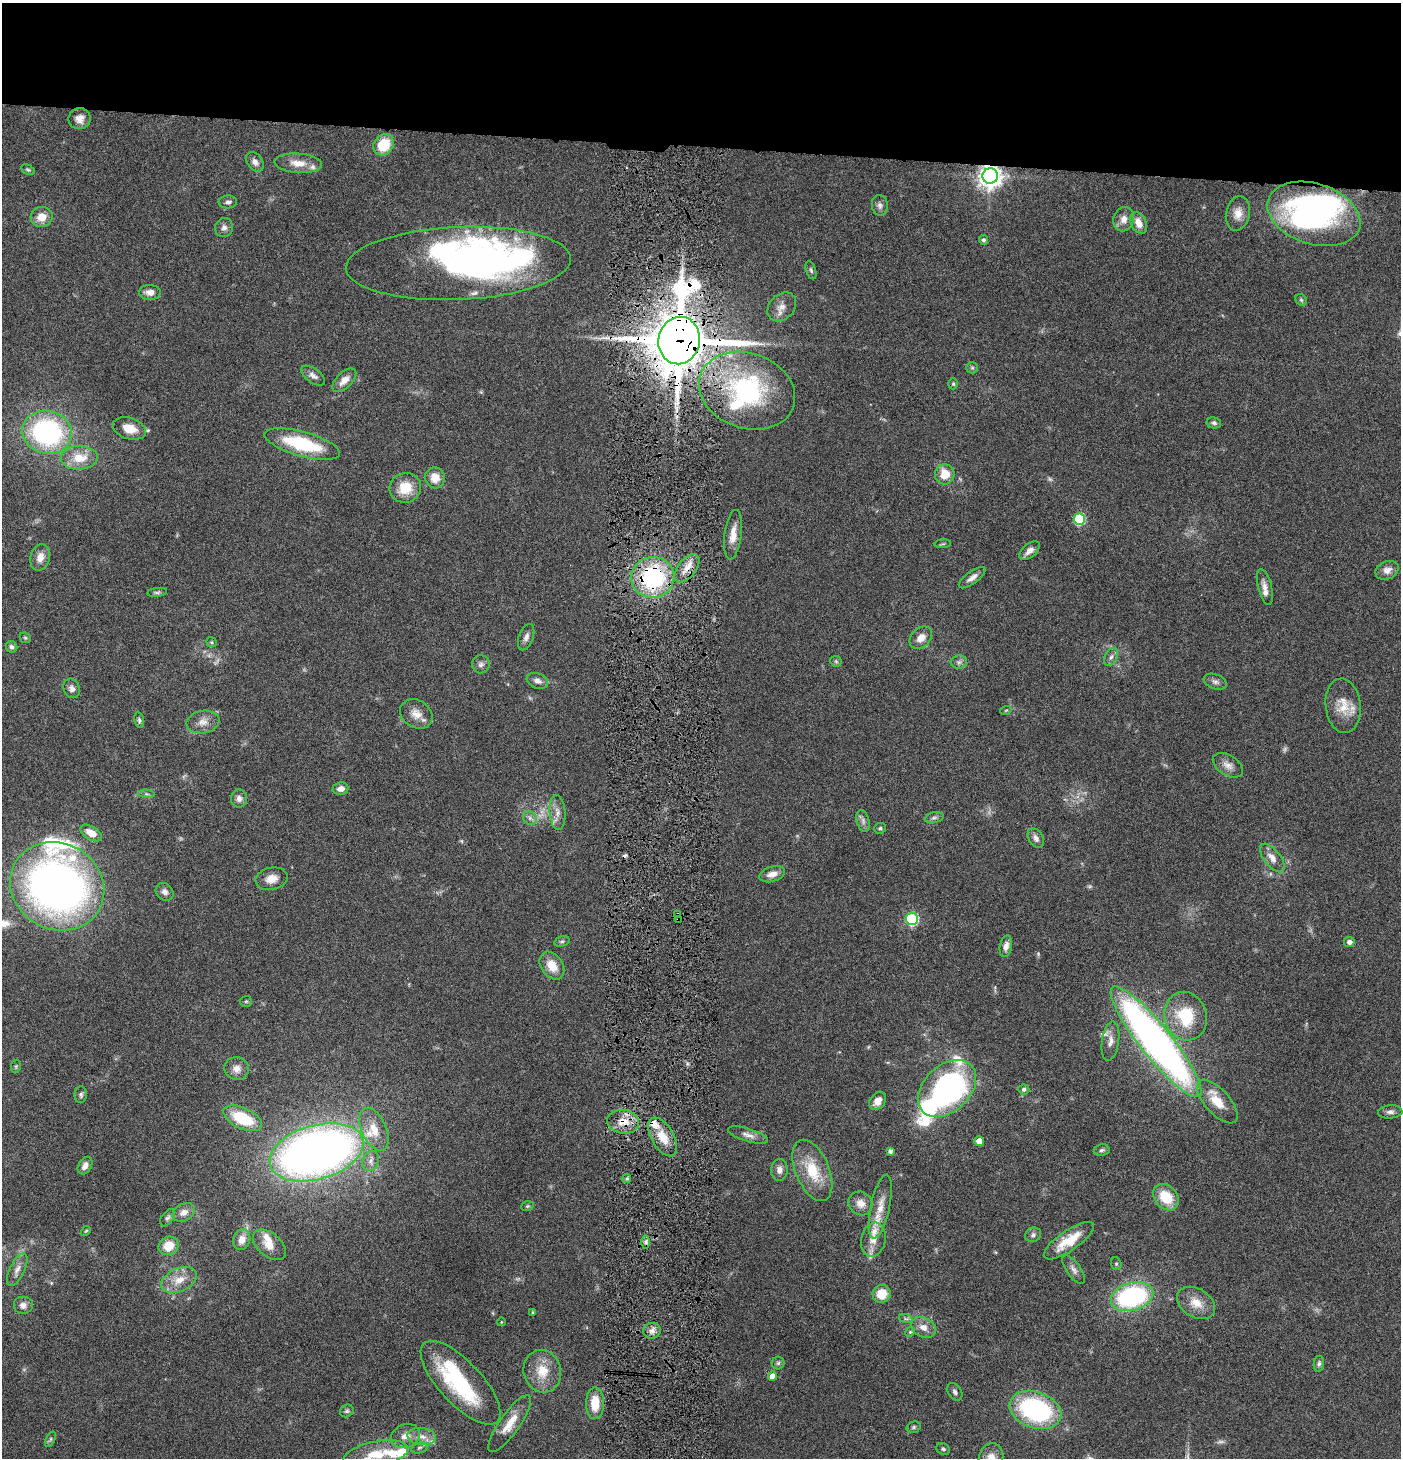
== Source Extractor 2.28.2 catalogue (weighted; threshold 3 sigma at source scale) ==
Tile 2 of 3 x 3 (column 2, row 1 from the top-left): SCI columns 1547-2945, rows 2914-4369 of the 4444 x 4372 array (HDU 1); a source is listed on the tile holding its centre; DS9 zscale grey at full resolution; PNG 1403 x 1460 px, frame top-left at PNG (2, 3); each listed source drawn as its Kron ellipse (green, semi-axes under 4 px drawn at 4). Shown black and unused: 10% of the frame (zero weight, under 4 of 8 exposures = <1% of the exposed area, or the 3 px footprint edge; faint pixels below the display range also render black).
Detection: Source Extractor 2.28.2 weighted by HDU 2 'WHT'; one run over the whole footprint, this tile lists its part. Background 0.0789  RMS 0.0044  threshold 0.0181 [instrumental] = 3 sigma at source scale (4.09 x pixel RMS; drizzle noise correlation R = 1.36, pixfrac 0.8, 0.05/0.05 arcsec/px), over >= 5 px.
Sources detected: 186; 6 too faint to see at this stretch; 5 inside a brighter object's white glare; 1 cosmic-ray / hot-pixel residue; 1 long thin detection or spike segment (spike, bleed or trail) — neither listed nor drawn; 16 inside a brighter listed object's ellipse — not listed separately; the other 157 listed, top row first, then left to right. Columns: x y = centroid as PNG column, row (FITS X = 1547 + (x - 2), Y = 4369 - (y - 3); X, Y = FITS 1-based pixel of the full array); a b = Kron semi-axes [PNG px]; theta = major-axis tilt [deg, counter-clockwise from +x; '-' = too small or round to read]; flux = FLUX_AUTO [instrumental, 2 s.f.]
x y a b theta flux
80 119 11 10 - 2.9
384 145 11 9 53 14
255 162 11 7 -52 2.3
298 163 24 10 -4 5.8
28 170 7 4 -29 0.67
990 176 8 7 - 350
228 202 9 6 3 1.3
880 205 10 8 -85 1.7
1238 213 17 12 78 4.6
1314 214 48 30 -18 89
42 217 11 10 - 5.1
1124 219 12 10 70 3.2
1139 223 11 7 -64 4.3
224 228 9 9 - 1.8
984 240 5 4 - 0.95
458 263 112 36 3 120
811 270 9 5 -72 0.94
150 292 11 7 -2 3
1301 300 6 5 - 0.59
782 307 16 12 46 3.9
679 341 24 20 78 2600
972 368 6 5 - 0.75
313 376 14 7 -36 2
344 380 15 8 45 3.7
953 384 5 4 - 0.58
747 391 49 37 -19 62
1214 423 7 5 -12 0.98
129 428 17 10 -18 6.6
47 432 25 21 -13 71
302 444 39 12 -16 29
79 458 18 12 1 8.7
945 474 10 9 - 6.9
435 478 10 9 - 5.2
405 488 16 14 20 9.1
1079 519 5 5 - 34
733 535 25 8 82 4.8
943 544 8 3 5 0.51
1030 551 12 6 40 2.5
40 557 13 9 74 4
687 568 16 9 52 4.9
1387 570 12 9 24 2.9
653 577 21 20 - 49
972 578 16 6 36 2.4
1265 587 18 7 -76 2.8
157 592 10 4 7 0.87
526 637 14 7 71 2
25 638 6 5 - 0.65
921 638 13 9 46 3.7
212 642 6 4 -37 0.54
12 647 6 5 - 1
1111 657 10 6 62 1.5
836 661 6 5 - 0.62
959 662 8 6 2 1.3
481 664 9 9 - 1.6
537 681 11 7 -21 2.2
1215 682 12 7 -21 1.6
72 688 10 8 -65 2
1343 706 27 17 -84 8.6
1006 710 5 3 - 0.42
416 714 17 13 -34 4.7
139 720 8 5 -76 0.84
203 722 17 11 10 3.8
1228 765 16 10 -33 3.2
340 789 8 6 6 2.6
146 794 8 3 -6 0.76
239 798 9 8 - 2
557 812 17 8 -86 3.1
530 818 7 6 - 1.4
934 818 9 5 13 1.2
863 821 11 6 -76 1.6
880 828 6 5 - 0.74
91 833 12 6 -31 5.1
1036 838 10 7 -58 2
1272 858 17 8 -52 3.5
772 874 13 7 18 3.5
271 879 16 11 12 4.4
57 886 48 43 -29 250
165 892 9 8 - 1.9
678 914 3 2 - 0.51
678 919 3 2 - 0.43
912 919 6 6 - 45
562 941 8 5 16 0.85
1349 942 5 5 - 1.7
1006 946 11 6 79 2.3
552 966 15 10 -55 6.8
246 1001 6 5 - 0.65
1186 1016 24 21 -73 21
1110 1041 20 8 81 3.3
1156 1042 70 15 -51 280
16 1066 7 5 79 0.59
237 1069 12 11 - 3.3
947 1088 33 23 44 99
1024 1089 5 5 - 0.93
81 1095 8 6 87 1
878 1101 10 7 52 3.8
1217 1101 27 12 -48 8.7
1390 1112 12 6 3 1.7
243 1118 21 10 -25 19
623 1122 16 11 -7 6.5
374 1129 23 12 -66 8.1
748 1135 21 6 -17 2.6
663 1137 21 11 -59 7.9
979 1141 5 5 - 4.2
1102 1150 8 6 10 0.96
890 1151 4 4 - 1.3
316 1152 48 27 16 350
371 1161 10 8 72 2.2
85 1166 9 6 60 2.5
779 1170 11 8 85 2.4
812 1170 32 16 -67 14
627 1179 4 4 - 0.81
1166 1197 15 11 -48 11
860 1203 12 11 - 3.5
527 1206 6 4 19 0.58
880 1207 32 9 78 7
184 1212 12 8 26 3
168 1218 10 6 53 1.1
86 1231 5 4 - 0.51
1033 1235 8 7 - 1.2
242 1240 10 8 69 3.7
873 1240 17 12 78 5.2
1069 1241 29 10 34 10
646 1242 7 4 90 1
269 1245 19 11 -41 4.9
169 1246 10 9 - 8.2
1116 1264 6 5 - 0.69
17 1270 18 7 64 3
1074 1270 17 7 -56 2.1
179 1280 19 11 24 6.7
882 1294 9 9 - 7.7
1132 1297 22 14 15 60
1196 1303 20 14 -32 6.6
23 1305 10 9 - 2.1
533 1312 4 3 - 0.42
906 1319 7 4 -18 0.84
501 1322 4 3 - 0.27
923 1327 13 9 -28 3.6
652 1331 9 8 - 2.2
910 1332 5 4 - 0.56
778 1363 6 6 - 0.87
1319 1364 8 5 82 1
542 1371 21 18 -75 9.7
772 1376 4 4 - 4
461 1383 54 21 -47 44
955 1392 9 6 -58 1.4
595 1403 16 9 -90 9.3
1035 1410 27 18 -19 57
347 1411 7 6 - 0.84
510 1424 34 10 55 8
914 1427 7 5 16 0.81
405 1436 15 11 24 4.2
422 1437 14 8 -7 3.7
50 1439 8 4 65 0.76
419 1448 8 5 18 0.87
943 1449 7 5 -30 0.92
376 1454 33 12 12 14
991 1458 15 12 74 5
Overlapping masked pixels (flux is a lower limit): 8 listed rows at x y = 990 176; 679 341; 747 391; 687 568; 653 577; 678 914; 678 919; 623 1122
Isophote crosses this tile's border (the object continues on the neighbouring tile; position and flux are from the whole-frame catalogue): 2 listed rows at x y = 376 1454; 991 1458